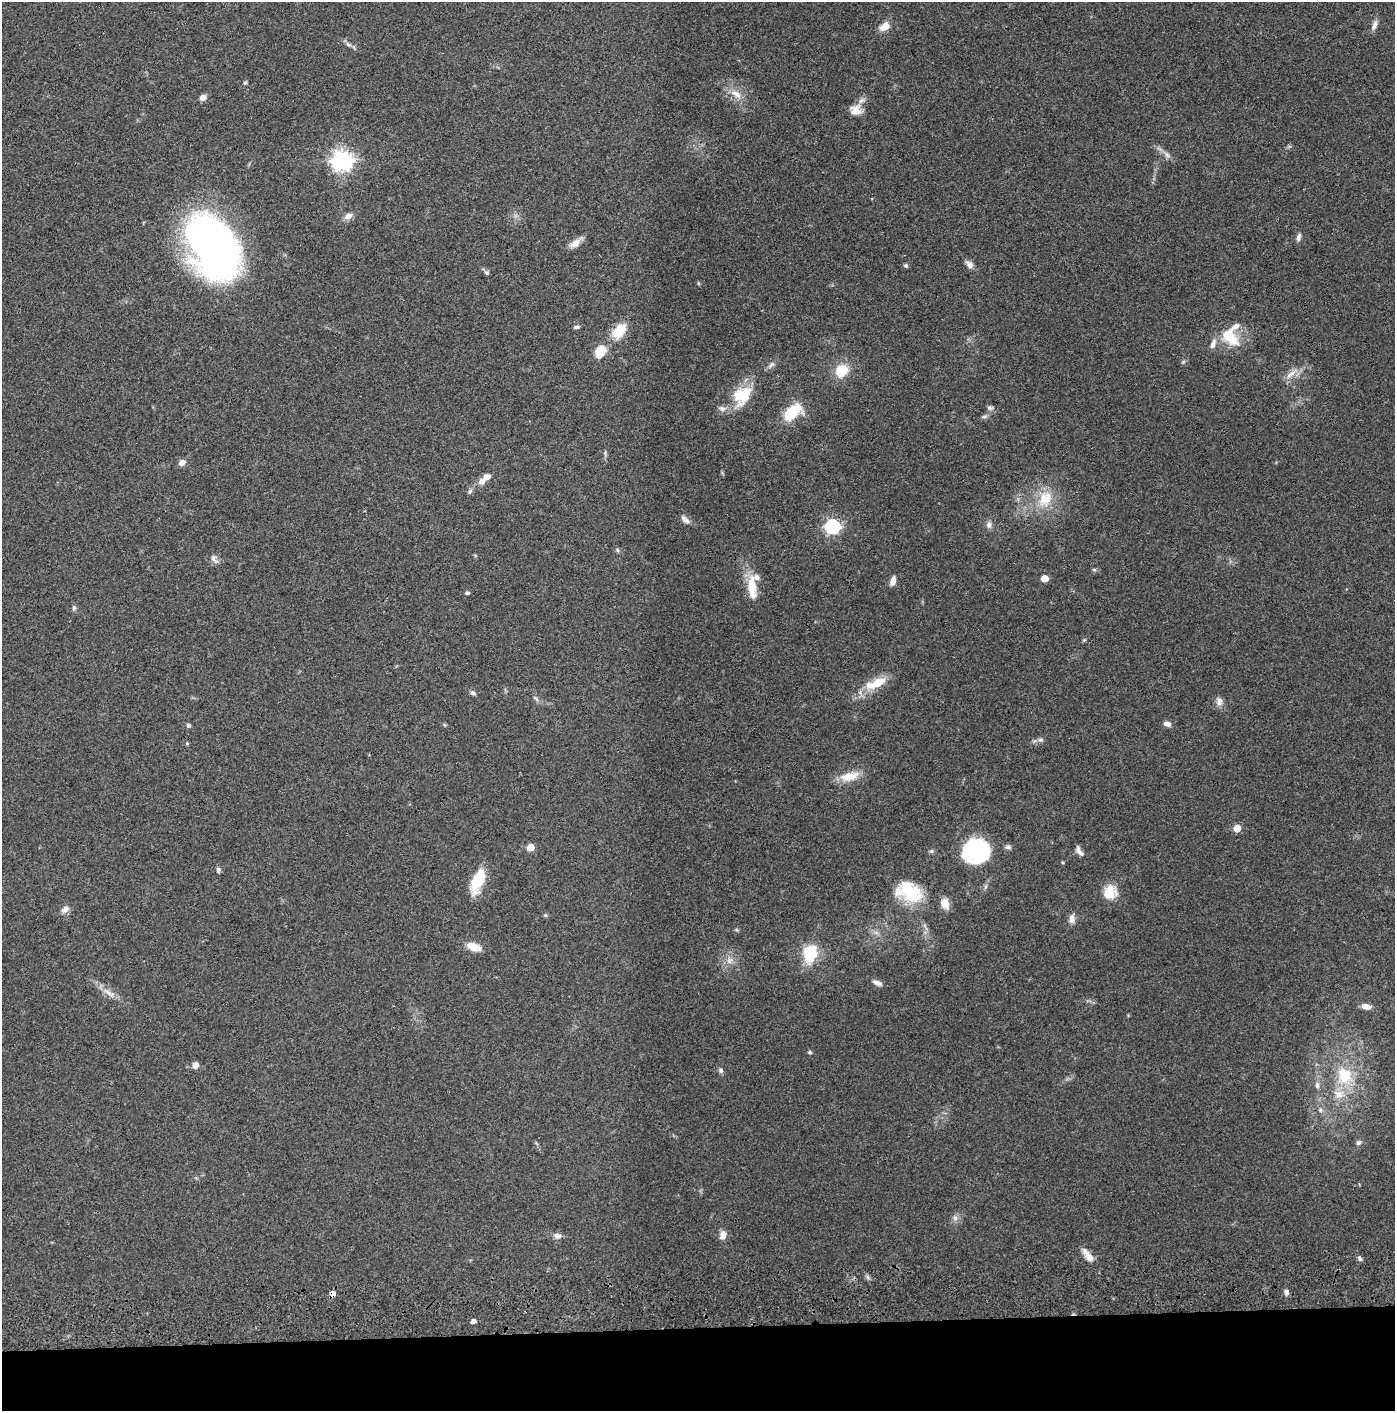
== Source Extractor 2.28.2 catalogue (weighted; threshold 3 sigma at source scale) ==
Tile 8 of 3 x 3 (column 2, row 3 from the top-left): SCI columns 1443-2835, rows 116-1524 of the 4276 x 4457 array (HDU 1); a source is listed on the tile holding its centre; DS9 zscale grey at full resolution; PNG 1397 x 1413 px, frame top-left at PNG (2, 2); no overlay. Shown black and unused: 6% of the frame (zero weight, under 3 of 4 exposures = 6% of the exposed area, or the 3 px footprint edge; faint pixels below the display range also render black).
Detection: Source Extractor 2.28.2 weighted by HDU 2 'WHT'; one run over the whole footprint, this tile lists its part. Background 0.064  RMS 0.0059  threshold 0.0266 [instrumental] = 3 sigma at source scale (4.5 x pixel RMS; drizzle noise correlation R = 1.50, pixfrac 1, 0.05/0.05 arcsec/px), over >= 5 px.
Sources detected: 100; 3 inside a brighter object's white glare — not listed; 5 inside a brighter listed object's ellipse — not listed separately; the other 92 listed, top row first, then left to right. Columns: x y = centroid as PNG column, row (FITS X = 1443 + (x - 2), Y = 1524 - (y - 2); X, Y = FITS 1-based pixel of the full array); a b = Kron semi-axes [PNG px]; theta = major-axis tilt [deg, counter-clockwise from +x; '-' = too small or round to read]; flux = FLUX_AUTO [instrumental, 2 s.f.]
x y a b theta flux
1374 25 15 6 72 2.8
885 27 14 9 37 5.8
348 44 9 6 -30 1.9
245 83 6 4 62 0.92
736 94 18 8 -34 6.3
203 97 7 6 - 3.4
855 110 17 15 -9 6.4
1167 155 11 6 -44 2.6
342 161 8 7 - 340
348 216 10 7 37 3.4
1299 237 10 6 76 2.1
575 243 18 7 38 4.8
212 244 63 42 -53 290
969 264 11 7 -47 3.1
906 266 6 5 - 1
486 272 7 6 - 1.2
698 283 6 3 -71 0.58
576 327 8 4 9 1.2
619 331 20 12 49 13
1230 337 27 15 -43 17
1213 344 14 7 68 3.2
600 351 17 12 61 9.4
1183 362 7 4 37 0.84
771 365 13 5 42 2.1
842 370 15 12 46 14
1292 373 23 7 39 5
742 395 29 21 52 21
990 408 9 6 -1 1.5
792 413 19 11 40 23
984 416 9 4 18 1.3
605 453 9 3 -86 1.1
182 463 8 6 36 3.3
487 477 9 7 32 3.7
470 491 8 4 54 1.2
1045 499 27 19 61 17
685 519 14 6 -39 2.7
989 525 9 8 - 2.5
832 526 6 6 - 120
617 550 6 5 - 1
214 559 14 7 -60 2.5
1094 570 6 4 -1 0.84
1044 578 5 5 - 11
893 581 10 6 72 3.6
752 587 33 11 -85 13
467 593 5 5 - 1
74 608 7 5 -78 1.2
1084 640 5 4 - 0.75
876 683 29 10 23 14
473 693 7 5 -33 1.7
536 698 11 4 -40 1.3
1219 701 11 8 83 3.1
1167 724 9 6 -14 2.5
188 725 5 5 - 1.2
1041 740 8 6 -13 1.6
187 743 4 4 - 0.66
849 776 25 11 14 11
1237 828 5 5 - 12
531 847 5 5 - 11
1008 847 8 6 6 1.6
931 851 7 5 20 1.1
1079 851 12 6 -58 2.9
979 852 30 22 23 49
218 870 7 5 -88 1.4
478 881 29 12 67 18
985 887 7 4 71 1.1
909 892 35 24 -23 28
1110 892 16 15 - 12
945 903 12 9 -69 6.2
65 909 11 8 39 3.2
545 915 5 5 - 0.82
1072 919 14 7 85 3
473 947 17 9 -21 8.1
810 953 24 18 78 20
730 961 12 8 31 3.8
877 983 14 6 -21 2.7
109 993 22 7 -32 5.7
1366 1006 12 7 -11 3.9
810 1052 4 4 - 1.2
195 1065 7 6 - 3.6
721 1070 8 6 -50 1.4
1345 1076 25 20 -62 25
1317 1085 10 6 -89 2.3
1320 1110 8 5 -70 1.6
1359 1143 7 6 - 1.8
955 1218 8 7 - 2.1
723 1235 11 7 80 4
557 1236 9 7 -11 2.8
1088 1255 20 7 -52 5.9
1360 1259 7 5 -74 1.3
1286 1292 7 6 - 2
332 1294 5 4 - 5.1
473 1321 4 4 - 2.9
Overlapping masked pixels (flux is a lower limit): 1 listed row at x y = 332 1294